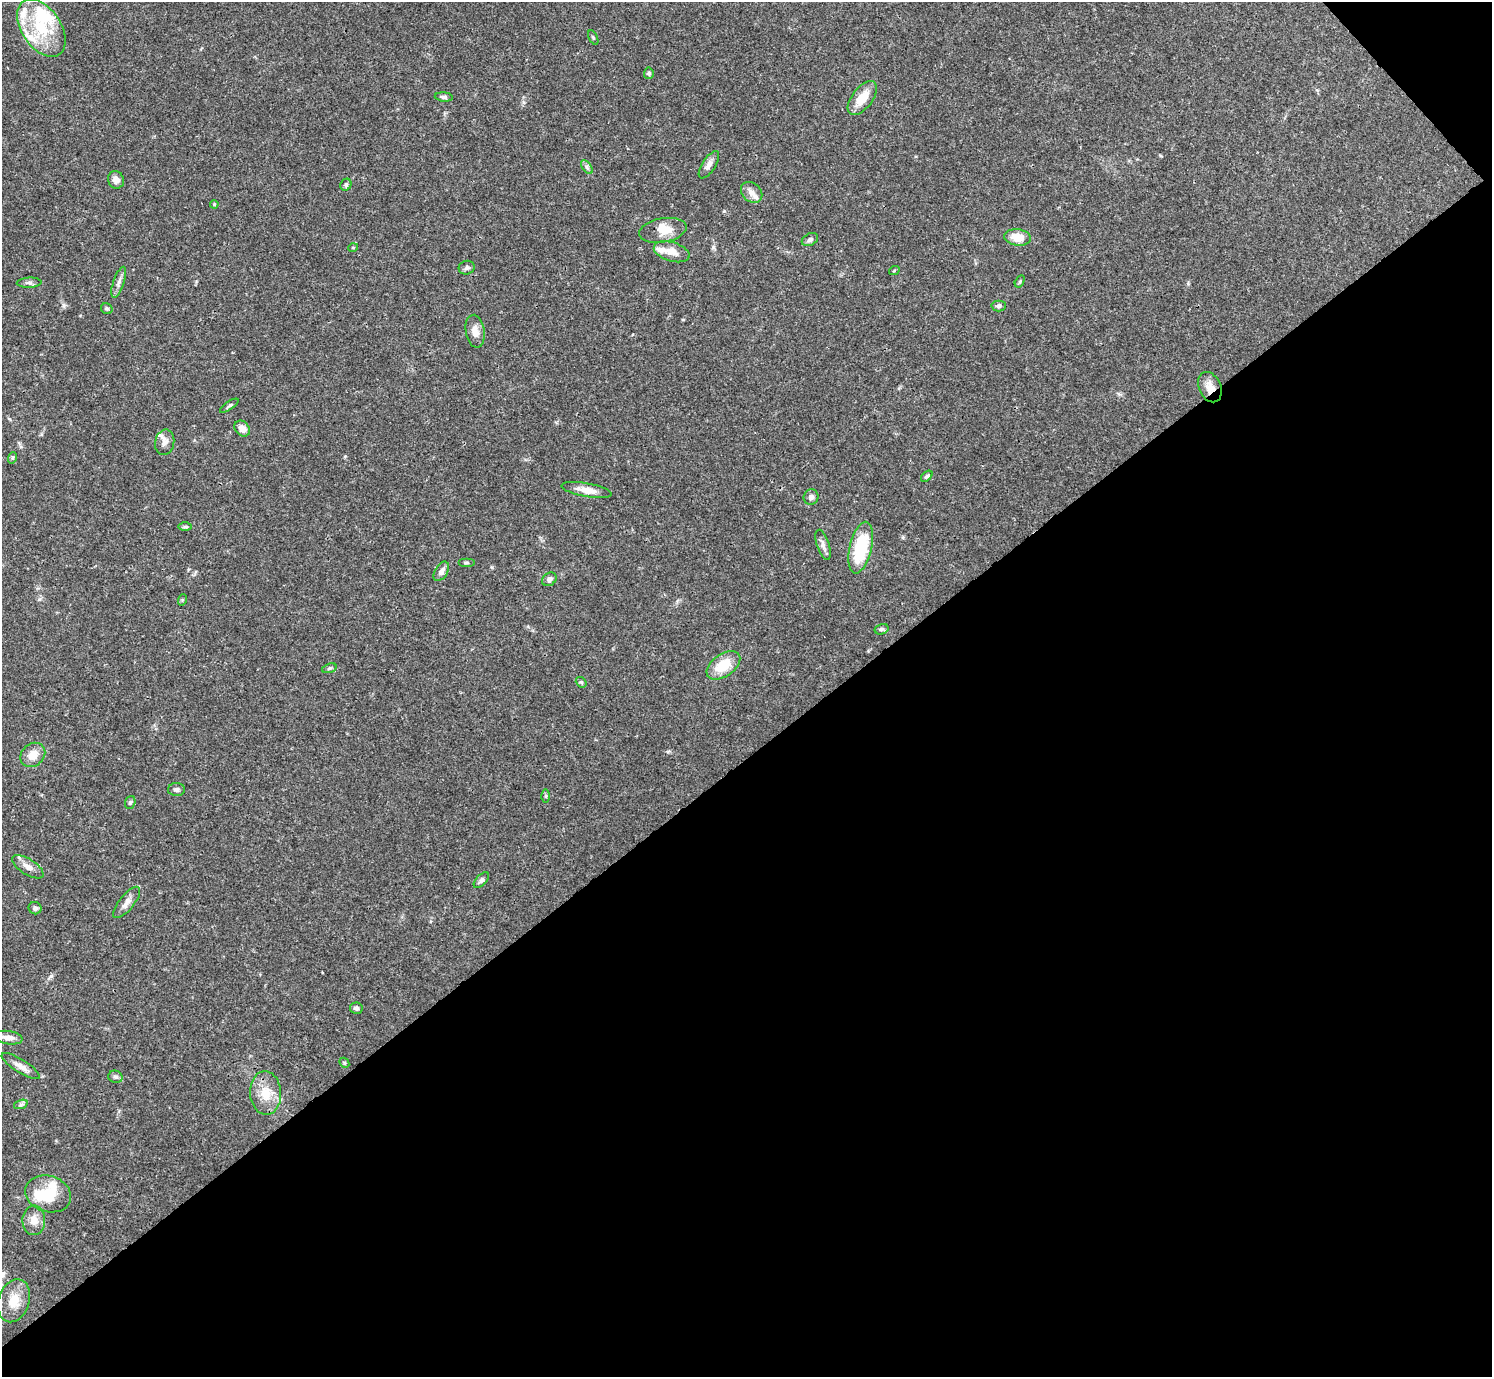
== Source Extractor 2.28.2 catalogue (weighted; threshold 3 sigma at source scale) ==
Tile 12 of 4 x 4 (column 4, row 3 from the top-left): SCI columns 4469-5958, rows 1534-2908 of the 5962 x 5959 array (HDU 1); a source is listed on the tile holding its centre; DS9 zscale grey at full resolution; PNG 1494 x 1379 px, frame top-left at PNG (2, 2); each listed source drawn as its Kron ellipse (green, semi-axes under 4 px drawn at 4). Shown black and unused: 46% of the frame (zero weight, under 3 of 4 exposures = <1% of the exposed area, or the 3 px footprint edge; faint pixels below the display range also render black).
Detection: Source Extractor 2.28.2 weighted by HDU 2 'WHT'; one run over the whole footprint, this tile lists its part. Background 0.0412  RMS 0.0026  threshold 0.0119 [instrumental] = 3 sigma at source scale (4.5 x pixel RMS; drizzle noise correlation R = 1.50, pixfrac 1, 0.05/0.05 arcsec/px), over >= 5 px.
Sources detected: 71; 2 inside a brighter object's white glare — neither listed nor drawn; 8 inside a brighter listed object's ellipse — not listed separately; the other 61 listed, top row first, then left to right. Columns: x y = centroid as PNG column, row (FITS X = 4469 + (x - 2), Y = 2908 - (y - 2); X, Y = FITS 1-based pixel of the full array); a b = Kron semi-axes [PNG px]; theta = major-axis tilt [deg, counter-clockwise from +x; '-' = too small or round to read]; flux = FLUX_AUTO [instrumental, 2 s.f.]
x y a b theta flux
41 28 32 19 -56 13
593 37 8 4 -63 0.36
649 73 6 5 - 0.54
444 97 9 4 -5 0.62
862 98 20 10 52 4.8
709 165 15 6 57 1.4
587 167 8 4 -54 0.6
116 180 9 8 - 1.5
346 185 6 5 - 0.49
752 192 12 9 -41 1.8
214 204 4 4 - 0.29
663 230 24 12 10 3.9
1017 237 13 8 -6 4
810 239 8 6 28 0.82
353 248 5 3 - 0.21
672 252 18 9 -17 2.8
467 268 8 7 - 0.71
894 271 5 3 - 0.27
1020 281 6 4 59 0.4
119 282 16 5 71 1.2
29 283 12 5 2 0.81
999 306 7 5 1 0.65
107 309 6 5 - 0.45
475 331 16 9 -81 2.3
1210 387 16 11 -65 2.8
229 406 11 3 34 0.46
242 429 9 7 -49 2.1
165 442 13 9 78 1.5
12 458 6 4 70 0.33
927 476 7 4 43 0.52
587 490 25 7 -10 2.7
811 497 7 7 - 0.85
185 527 6 4 0 0.42
823 545 15 6 -72 1.3
861 548 26 11 76 15
466 563 8 3 0 0.36
441 571 11 6 58 1.4
549 579 8 6 40 1
182 600 6 3 71 0.25
882 629 7 5 15 0.53
723 665 19 11 35 6.9
329 668 7 4 19 0.44
581 682 6 4 -40 0.35
33 755 13 11 42 3.2
176 790 8 6 -1 0.68
546 796 6 4 -89 0.41
130 802 6 5 - 0.45
28 867 18 8 -32 1.9
481 880 10 5 47 0.7
127 902 19 7 51 1.7
35 908 6 6 - 0.82
356 1008 6 6 - 0.63
8 1038 14 6 -8 1.9
344 1063 5 4 - 0.36
21 1066 22 6 -32 2.1
115 1077 7 6 - 0.61
266 1093 22 15 -86 5.5
21 1104 7 4 19 0.56
48 1194 23 18 -17 7.1
34 1220 15 11 89 2.7
14 1301 22 15 71 5.2
Overlapping masked pixels (flux is a lower limit): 1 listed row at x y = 1210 387